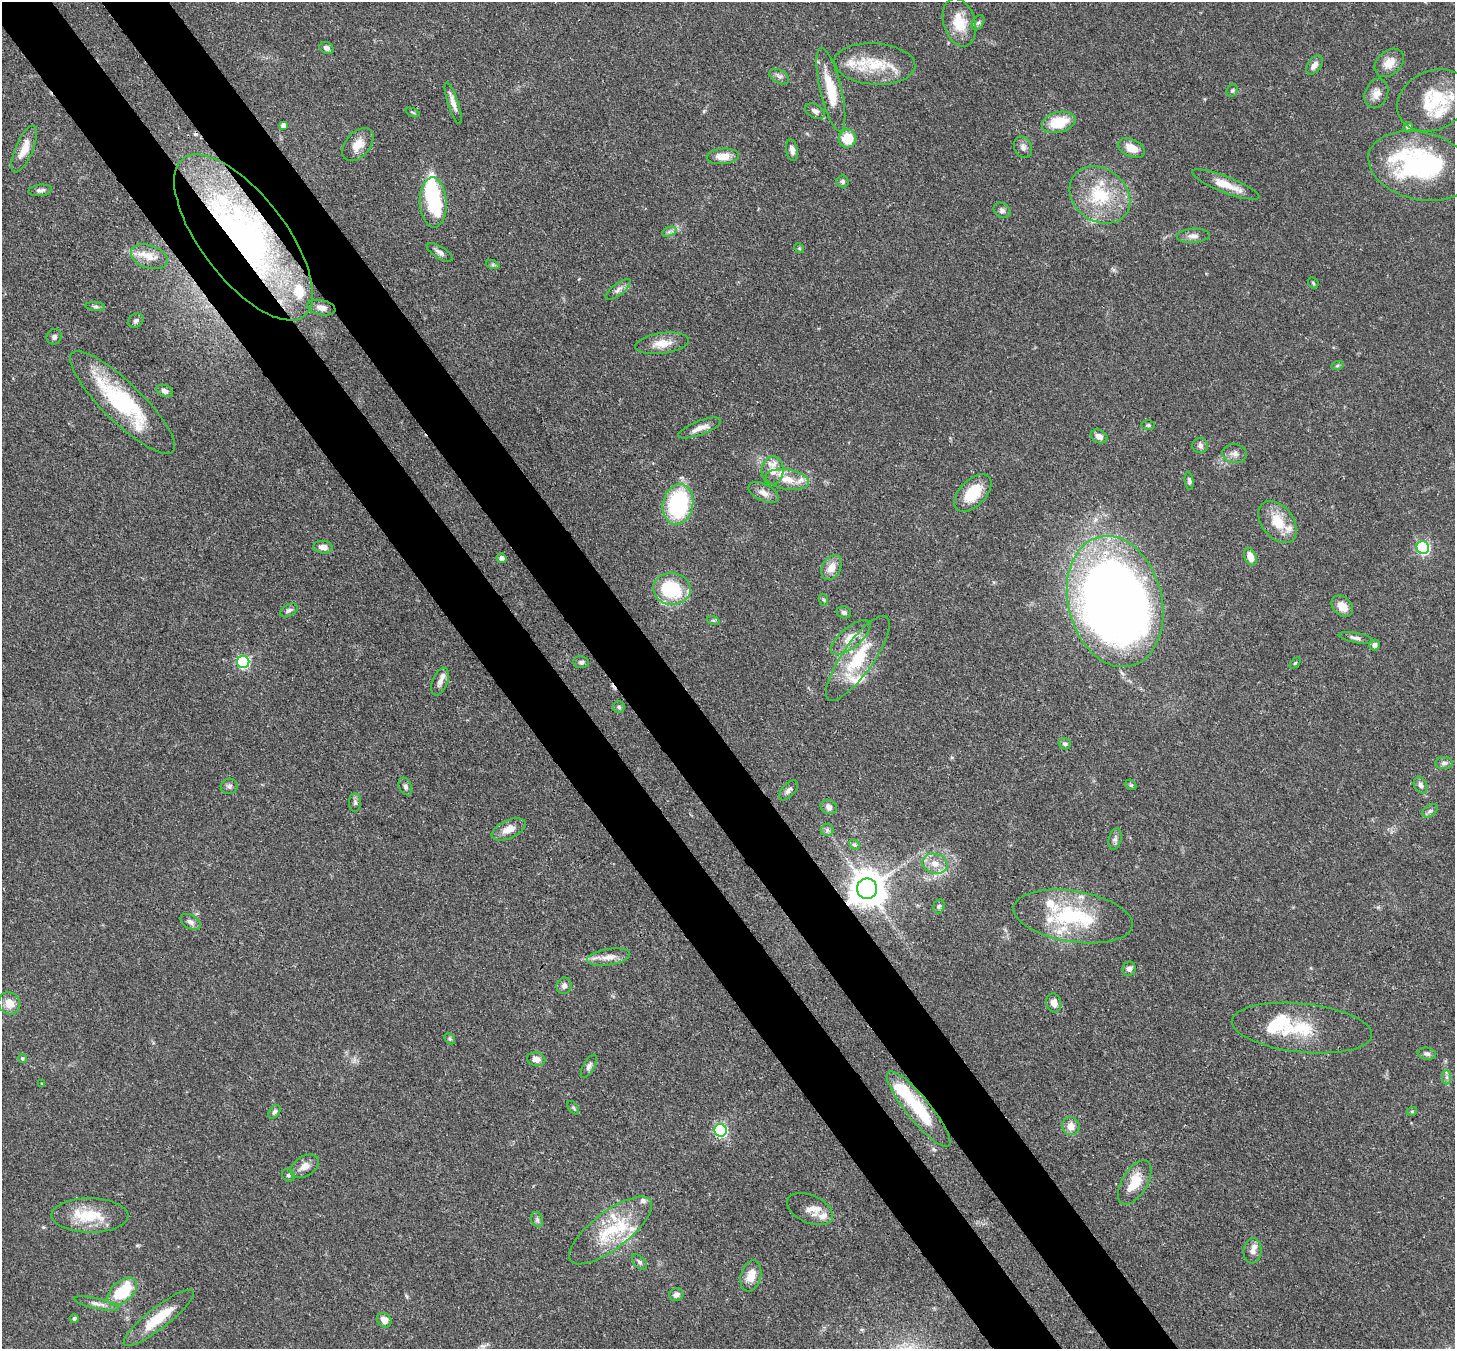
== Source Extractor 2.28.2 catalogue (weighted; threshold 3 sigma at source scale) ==
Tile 11 of 4 x 4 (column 3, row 3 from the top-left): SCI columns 2987-4439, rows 1557-2903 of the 5971 x 5944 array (HDU 1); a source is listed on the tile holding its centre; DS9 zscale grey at full resolution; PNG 1457 x 1351 px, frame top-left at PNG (2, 2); each listed source drawn as its Kron ellipse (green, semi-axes under 4 px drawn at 4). Shown black and unused: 9% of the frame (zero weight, under 3 of 4 exposures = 7% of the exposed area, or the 3 px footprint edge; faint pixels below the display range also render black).
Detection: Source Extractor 2.28.2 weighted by HDU 2 'WHT'; one run over the whole footprint, this tile lists its part. Background 0.0932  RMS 0.0041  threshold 0.0184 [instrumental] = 3 sigma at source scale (4.5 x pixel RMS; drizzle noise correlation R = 1.50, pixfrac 1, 0.05/0.05 arcsec/px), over >= 5 px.
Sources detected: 164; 3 inside a brighter object's white glare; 1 cosmic-ray / hot-pixel residue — neither listed nor drawn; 25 inside a brighter listed object's ellipse — not listed separately; the other 135 listed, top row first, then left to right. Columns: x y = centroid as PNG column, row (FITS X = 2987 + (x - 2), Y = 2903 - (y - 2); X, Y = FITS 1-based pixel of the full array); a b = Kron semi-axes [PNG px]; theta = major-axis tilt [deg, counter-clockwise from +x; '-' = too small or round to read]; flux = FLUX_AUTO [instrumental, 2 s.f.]
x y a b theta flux
959 22 25 15 -74 10
978 23 8 5 53 0.98
326 48 7 5 -25 1.5
1389 63 16 12 43 5.2
875 64 40 20 -4 17
1314 65 11 6 54 2.5
779 77 11 6 -30 1.6
831 90 43 10 -77 15
1232 91 6 5 - 0.74
1376 93 15 11 68 3.5
1433 100 38 29 27 21
453 103 22 5 -72 2.7
815 111 11 6 -28 1.7
413 112 7 2 -22 0.45
1058 122 17 10 15 13
283 125 4 4 - 1.9
1408 127 5 4 - 1.1
847 139 9 8 - 10
358 145 19 12 48 6
1023 147 11 8 -65 2
1131 148 14 8 -24 5.4
24 149 25 8 67 5.8
792 150 11 6 -80 2
723 156 16 8 4 5.3
1420 166 52 33 -14 67
842 181 6 6 - 1.1
1226 185 36 8 -21 7.5
40 190 12 5 5 1.5
1100 195 32 26 -38 24
433 202 25 13 -87 28
1002 210 9 7 -35 1.3
669 232 7 4 19 1
1193 236 16 7 3 2.3
243 237 99 42 -53 130
799 248 5 4 - 0.47
440 252 14 6 -31 1.8
149 257 19 11 -18 5
493 265 7 4 -18 0.74
1313 283 6 4 -47 0.56
618 290 15 6 38 2
95 306 10 4 -5 0.99
321 308 14 7 -12 2.9
136 321 8 6 30 1.1
54 337 8 7 - 1.3
662 343 27 10 8 6.2
1337 366 6 4 20 0.6
165 391 9 5 -23 1.5
122 402 71 19 -44 41
1148 425 7 5 0 0.71
700 428 23 7 21 3.9
1099 436 9 6 -25 2.4
1200 445 8 7 - 1.4
1235 454 12 9 -6 2.2
773 470 14 11 86 4.8
788 479 22 10 -9 6
1189 481 9 4 -82 1.1
763 493 16 8 -26 3.1
973 493 23 13 46 13
678 504 20 15 79 43
1278 522 24 15 -52 10
323 547 9 6 -6 2.8
1423 547 6 6 - 52
1250 557 9 6 -66 4.5
502 558 5 4 - 2
832 567 13 9 60 4.6
672 589 19 16 -3 26
824 600 6 4 -70 0.55
1115 601 66 47 -76 520
1342 606 12 9 -45 4.5
289 610 9 6 30 1.4
844 612 7 6 - 1.1
713 620 6 4 -18 0.61
851 637 24 10 40 6.6
1356 638 17 5 -10 1.7
1374 645 5 5 - 1.7
858 658 50 15 55 22
243 662 6 6 - 52
581 662 8 6 -8 1.1
1295 663 6 4 45 0.54
440 682 14 7 69 2.5
619 707 6 6 - 0.79
1065 744 6 5 - 0.87
1444 763 9 6 0 1.2
1131 785 6 4 -43 0.61
1420 785 9 6 -66 1.6
229 786 8 7 - 1.3
405 787 9 6 -65 1.2
788 790 12 6 49 1.5
355 802 9 6 -90 1.2
829 807 8 7 - 1.7
1430 811 8 5 36 1.1
509 829 18 9 24 4.5
827 830 6 6 - 0.97
1115 839 11 6 78 1.4
855 845 6 4 -44 0.77
935 864 13 10 -15 4.5
867 889 10 10 - 1000
939 906 7 5 72 0.86
1073 916 60 25 -9 36
190 922 11 7 -30 1.6
609 957 22 8 9 4
1129 969 7 6 - 1.7
564 986 8 7 - 1.5
9 1003 12 10 -55 5.2
1054 1003 9 7 -75 3.4
1302 1028 70 24 -6 23
450 1039 6 4 -46 0.59
1427 1054 9 6 -7 1.3
22 1058 5 4 - 0.7
536 1059 9 6 -11 2.5
589 1066 13 6 60 1.5
1447 1077 7 4 -90 1.1
42 1084 3 3 - 0.43
573 1108 8 4 -51 0.76
919 1109 48 12 -51 23
1412 1111 5 3 - 0.41
274 1112 8 5 55 1
1071 1126 9 8 - 3.8
720 1130 6 6 - 61
305 1166 16 10 31 3.6
288 1175 7 6 - 0.92
1135 1182 25 12 59 10
810 1209 24 14 -24 4.9
90 1215 38 17 0 15
537 1220 8 5 -70 1.1
610 1230 50 18 37 23
1252 1251 12 9 84 2.5
639 1262 9 5 -47 1.1
751 1276 16 10 74 5.4
122 1292 17 10 41 19
676 1294 7 6 - 1.7
97 1304 23 5 -12 2.5
159 1318 43 10 38 14
74 1319 4 4 - 0.89
384 1320 8 6 -42 3.2
Overlapping masked pixels (flux is a lower limit): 4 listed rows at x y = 243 237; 1115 601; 867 889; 919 1109